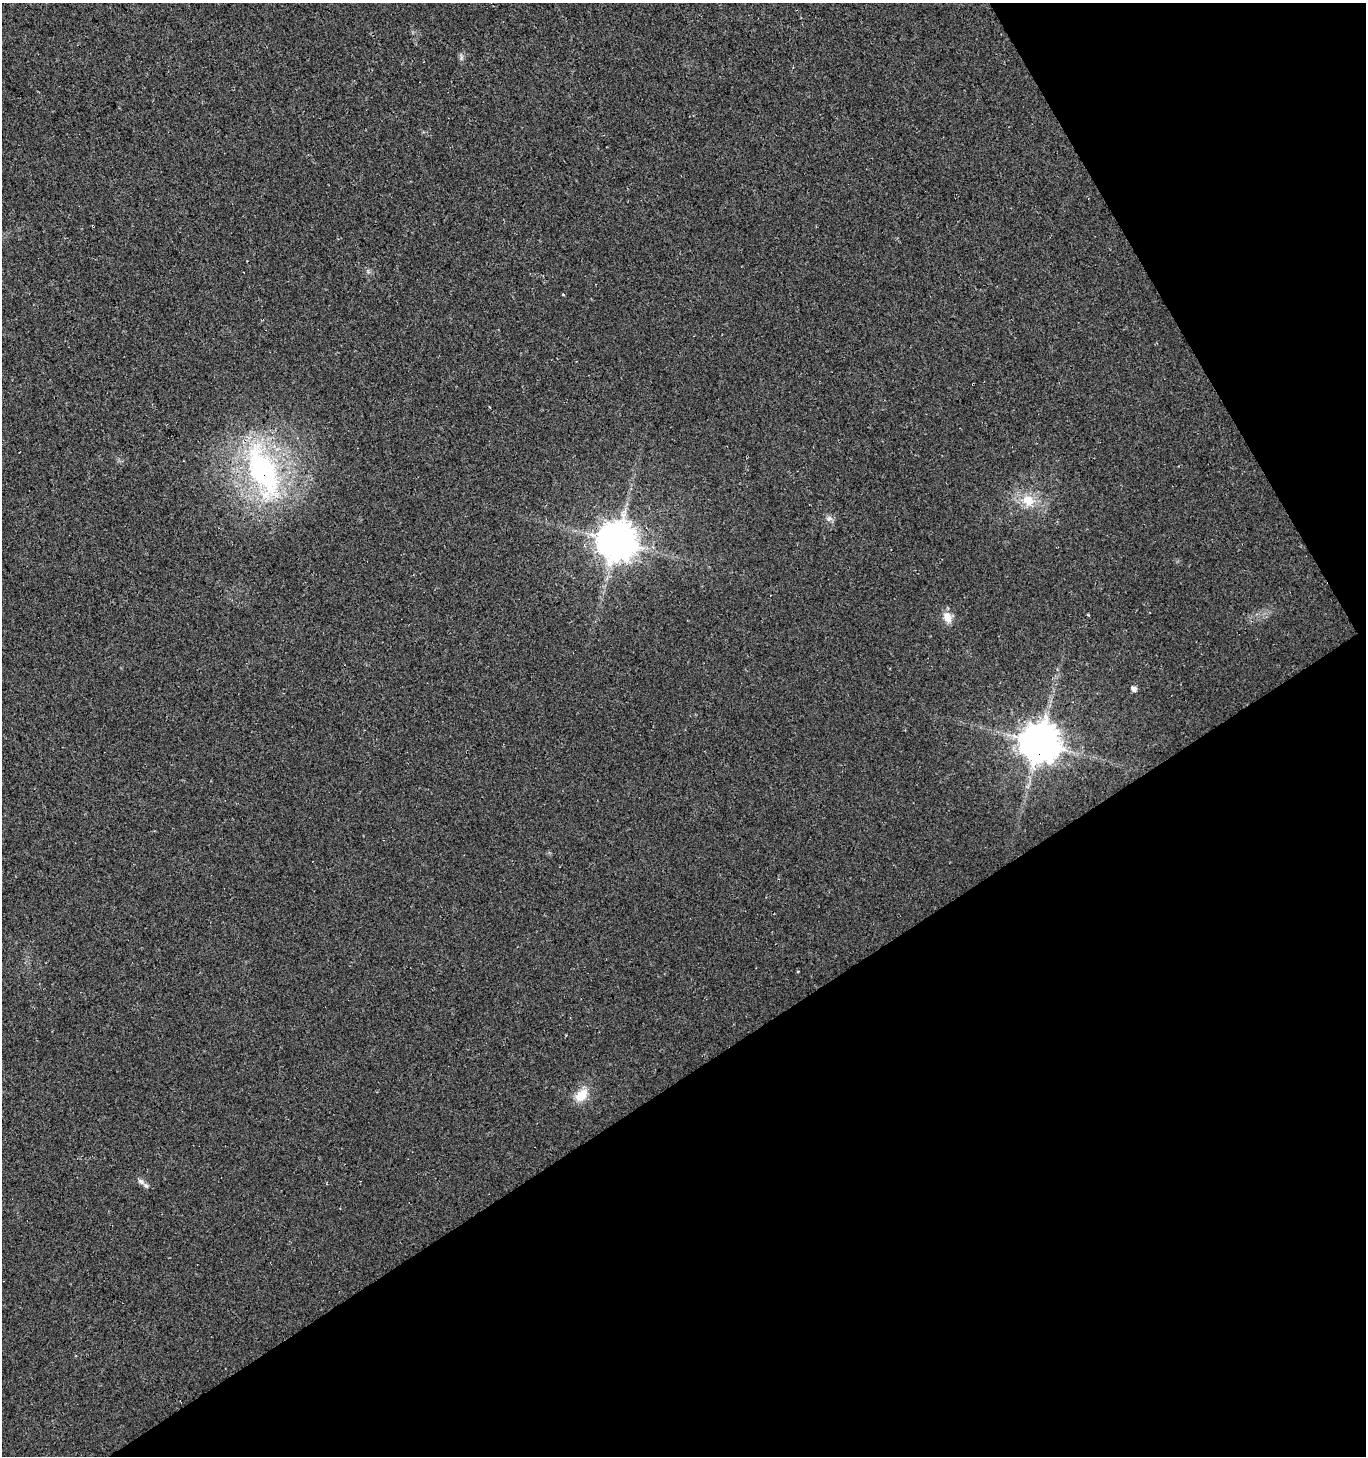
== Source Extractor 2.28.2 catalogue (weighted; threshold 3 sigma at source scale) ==
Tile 12 of 4 x 4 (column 4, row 3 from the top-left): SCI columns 4298-5661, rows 1504-2957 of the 5806 x 5921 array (HDU 1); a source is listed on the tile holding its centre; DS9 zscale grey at full resolution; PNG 1368 x 1458 px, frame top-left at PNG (2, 3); no overlay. Shown black and unused: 32% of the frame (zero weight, under 3 of 4 exposures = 5% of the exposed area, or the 3 px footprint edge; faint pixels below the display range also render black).
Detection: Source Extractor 2.28.2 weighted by HDU 2 'WHT'; one run over the whole footprint, this tile lists its part. Background 0.0165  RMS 0.007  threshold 0.0317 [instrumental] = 3 sigma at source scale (4.5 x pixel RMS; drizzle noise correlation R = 1.50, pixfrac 1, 0.0396/0.0396 arcsec/px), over >= 5 px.
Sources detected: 12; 1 inside a brighter listed object's ellipse — not listed separately; the other 11 listed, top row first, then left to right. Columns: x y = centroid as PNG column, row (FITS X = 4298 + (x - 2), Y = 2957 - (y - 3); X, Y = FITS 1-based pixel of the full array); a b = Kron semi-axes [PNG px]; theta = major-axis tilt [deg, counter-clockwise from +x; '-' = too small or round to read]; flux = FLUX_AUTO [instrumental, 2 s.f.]
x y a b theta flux
461 57 9 4 81 1.7
563 294 3 3 - 1.2
263 471 76 34 -68 150
1028 500 19 16 -21 16
829 519 8 7 - 2.6
617 541 11 11 - 2100
947 617 13 10 -65 7.4
1134 689 6 5 - 3.4
1040 743 11 11 - 2200
581 1095 19 12 44 12
141 1181 9 7 -25 2.6
Overlapping masked pixels (flux is a lower limit): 3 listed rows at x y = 263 471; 617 541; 1040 743
Unlisted compact peaks at least as high as the median listed source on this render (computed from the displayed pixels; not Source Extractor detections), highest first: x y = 1088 615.